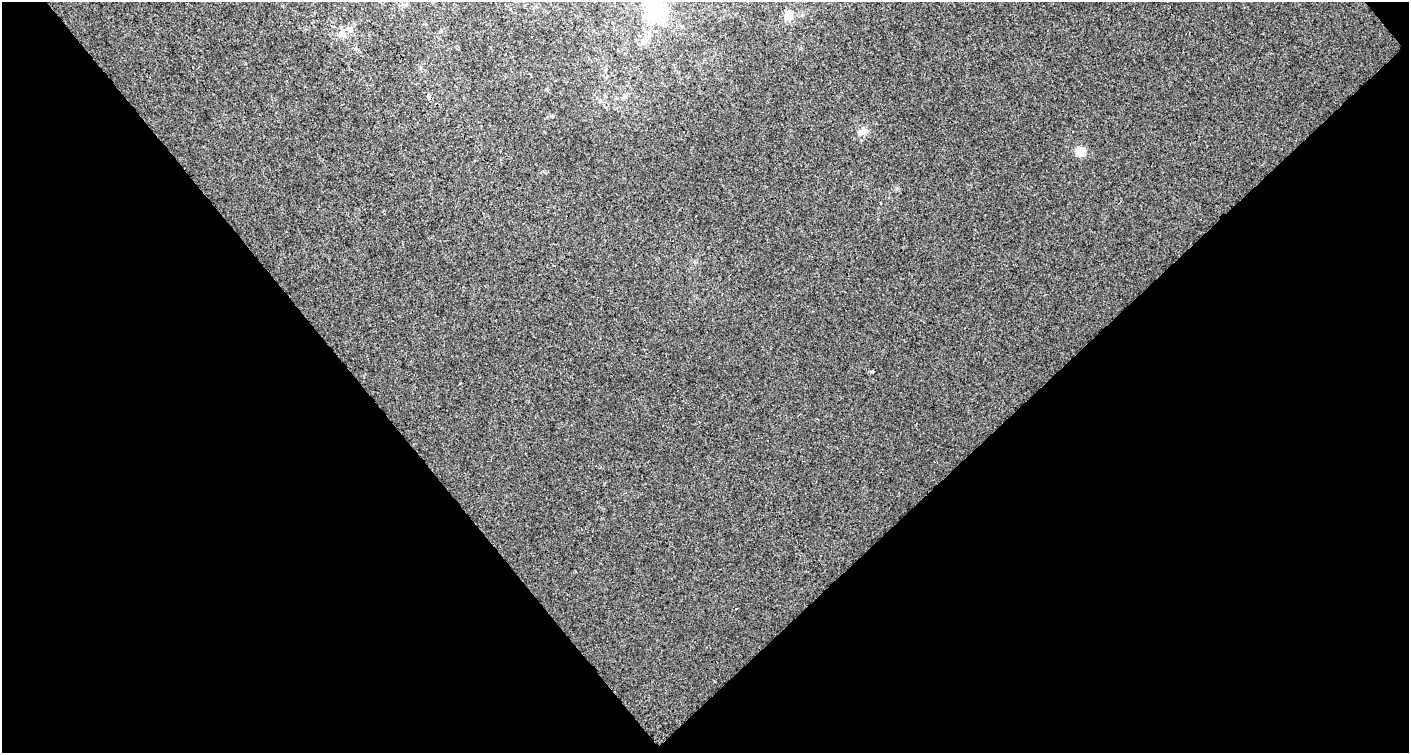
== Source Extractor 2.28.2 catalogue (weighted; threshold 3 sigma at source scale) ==
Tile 2 of 1 x 2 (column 1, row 2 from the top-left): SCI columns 47-1453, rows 1-751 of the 1495 x 1502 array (HDU 1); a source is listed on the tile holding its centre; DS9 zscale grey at full resolution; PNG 1411 x 755 px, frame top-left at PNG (2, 2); no overlay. Shown black and unused: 51% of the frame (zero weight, under 2 of 3 exposures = <1% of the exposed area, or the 3 px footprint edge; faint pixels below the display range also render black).
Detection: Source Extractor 2.28.2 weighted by HDU 2 'WHT'; one run over the whole footprint, this tile lists its part. Background 0.00195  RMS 0.005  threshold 0.0223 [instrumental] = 3 sigma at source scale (4.5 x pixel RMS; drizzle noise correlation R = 1.50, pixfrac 1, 0.0396/0.0396 arcsec/px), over >= 5 px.
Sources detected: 10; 2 inside a brighter object's white glare — not listed; the other 8 listed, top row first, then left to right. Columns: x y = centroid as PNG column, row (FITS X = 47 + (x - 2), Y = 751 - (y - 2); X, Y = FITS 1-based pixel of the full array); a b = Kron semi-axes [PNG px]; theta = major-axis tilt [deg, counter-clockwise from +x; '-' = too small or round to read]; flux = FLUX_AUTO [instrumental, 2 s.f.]
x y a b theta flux
661 11 26 14 34 26
789 16 14 10 74 3.9
349 29 9 7 -37 2.4
643 41 8 7 - 2
429 96 6 3 -57 7.4
863 131 13 8 19 3.5
1081 151 5 5 - 21
872 371 3 3 - 1.9
Overlapping masked pixels (flux is a lower limit): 1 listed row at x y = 429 96